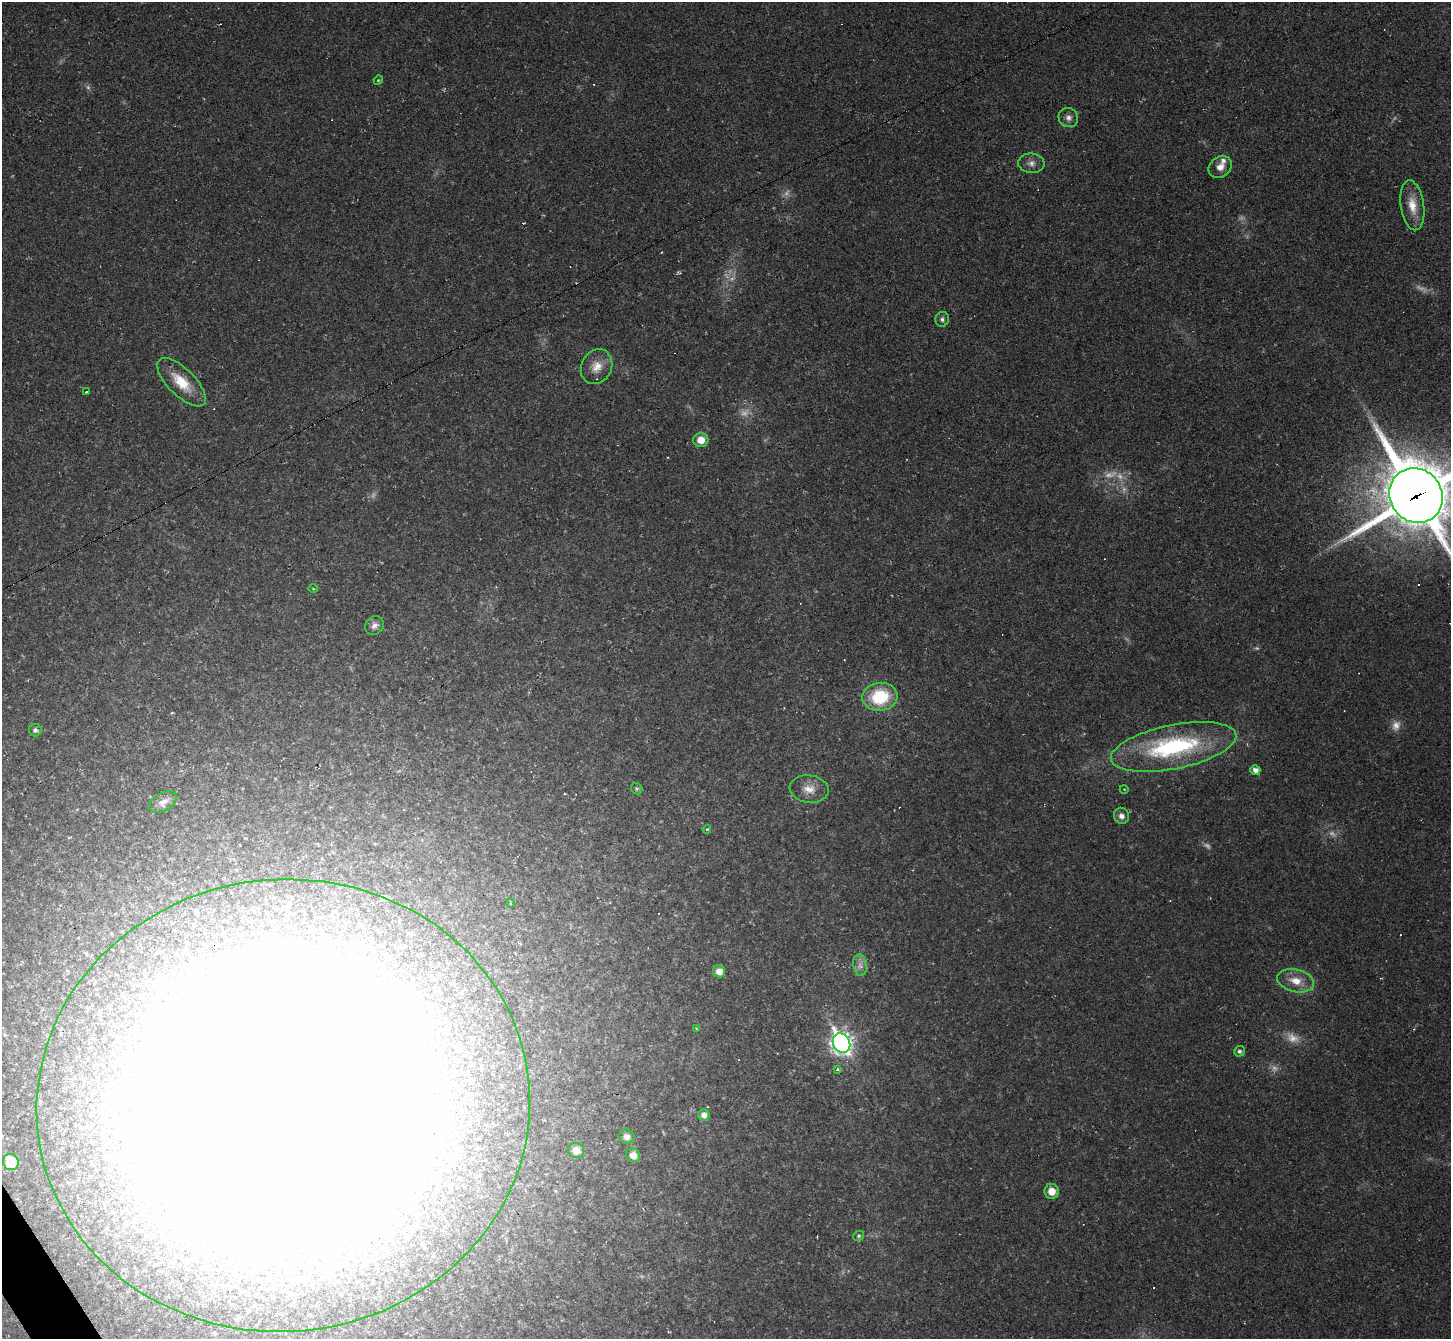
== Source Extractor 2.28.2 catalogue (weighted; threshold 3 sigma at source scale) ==
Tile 7 of 4 x 4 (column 3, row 2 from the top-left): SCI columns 2900-4348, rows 2828-4164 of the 5799 x 5790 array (HDU 1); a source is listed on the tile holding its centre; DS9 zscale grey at full resolution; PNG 1453 x 1341 px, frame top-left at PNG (2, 2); each listed source drawn as its Kron ellipse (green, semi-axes under 4 px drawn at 4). Shown black and unused: <1% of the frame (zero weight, under 2 of 3 exposures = <1% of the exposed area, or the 3 px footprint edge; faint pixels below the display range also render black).
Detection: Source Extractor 2.28.2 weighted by HDU 2 'WHT'; one run over the whole footprint, this tile lists its part. Background 0.0951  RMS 0.008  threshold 0.0359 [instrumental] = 3 sigma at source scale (4.5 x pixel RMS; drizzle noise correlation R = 1.50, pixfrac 1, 0.05/0.05 arcsec/px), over >= 5 px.
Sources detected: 85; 17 too faint to see at this stretch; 5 inside a brighter object's white glare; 17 cosmic-ray / hot-pixel residue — neither listed nor drawn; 7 inside a brighter listed object's ellipse — not listed separately; the other 39 listed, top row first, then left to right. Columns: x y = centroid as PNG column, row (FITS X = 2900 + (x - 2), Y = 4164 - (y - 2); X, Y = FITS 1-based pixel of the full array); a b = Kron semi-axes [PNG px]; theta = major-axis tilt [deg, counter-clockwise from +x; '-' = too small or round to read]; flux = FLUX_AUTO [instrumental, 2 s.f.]
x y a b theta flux
378 80 5 4 - 1
1068 118 10 9 - 4.4
1031 163 13 10 -6 5.2
1220 167 12 10 40 6.7
1412 205 25 11 -82 14
942 319 7 7 - 2.4
597 367 18 15 61 12
181 382 31 13 -45 23
86 392 3 3 - 4.9
701 440 7 7 - 11
1416 496 28 26 -54 6600
313 589 5 3 - 0.71
375 625 10 8 41 4.3
880 697 18 14 7 43
35 730 6 6 - 2.1
1173 747 64 22 11 120
1255 770 5 5 - 5.1
637 789 6 5 - 1.3
809 789 19 14 -7 11
1124 789 4 3 - 0.57
163 802 15 9 31 6.5
1121 816 8 7 - 4.2
707 829 4 3 - 0.83
510 903 4 3 - 0.78
860 965 11 6 -80 4.5
719 971 6 6 - 7.5
1296 981 19 11 -13 13
696 1028 3 2 - 0.52
842 1043 10 8 -59 470
1239 1051 5 5 - 1.8
837 1069 4 3 - 1.1
283 1105 247 226 6 3800
704 1115 6 6 - 4.8
626 1137 8 7 - 5
576 1150 8 7 - 8.8
633 1155 7 6 - 6.8
11 1162 8 8 - 27
1052 1191 7 7 - 9.3
858 1236 6 5 - 1.3
Overlapping masked pixels (flux is a lower limit): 2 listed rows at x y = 1416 496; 283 1105
Isophote crosses this tile's border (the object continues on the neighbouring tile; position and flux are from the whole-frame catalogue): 1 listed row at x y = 1416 496